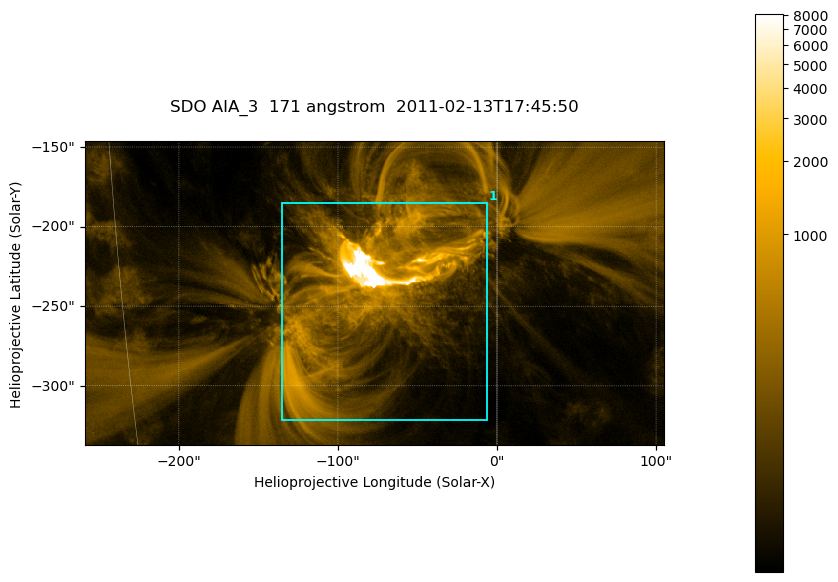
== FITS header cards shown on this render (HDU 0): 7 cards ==
TELESCOP= 'SDO     '           /
INSTRUME= 'AIA_3   '           /
WAVELNTH=                  171 /
WAVEUNIT= 'angstrom'           /
DATE-OBS= '2011-02-13T17:45:50.42' /
CTYPE1  = 'HPLN-TAN'           /
CTYPE2  = 'HPLT-TAN'           /

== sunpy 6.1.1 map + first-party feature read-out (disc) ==
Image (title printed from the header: SDO AIA_3  171 angstrom  2011-02-13T17:45:50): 607 x 318 px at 0.599 arcsec/px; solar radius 972 arcsec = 1622 px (partial field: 2.3% of the solar disc is inside the frame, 100% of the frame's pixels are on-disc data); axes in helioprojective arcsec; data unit not stated in the header (colour bar unlabelled)
Pointing: header CRPIX1/2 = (2056.06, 2043.72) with CRVAL1/2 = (0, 0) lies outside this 607 x 318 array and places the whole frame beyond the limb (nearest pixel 1.39 R_sun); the SolarSoft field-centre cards XCEN/YCEN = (-76.82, -241.7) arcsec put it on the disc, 1318 arcsec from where CRPIX/CRVAL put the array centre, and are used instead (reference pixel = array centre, CRVAL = XCEN/YCEN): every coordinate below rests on XCEN/YCEN
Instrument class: DISC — disc imager (sunpy class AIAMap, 171 A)
Bright regions (active regions / flare kernels): reference = the on-disc median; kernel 5 px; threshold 5 sigma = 407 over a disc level ~81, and >= 1.15x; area >= 193 px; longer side >= 4 px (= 2.4 arcsec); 1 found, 1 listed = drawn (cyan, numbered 1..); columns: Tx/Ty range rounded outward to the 2 arcsec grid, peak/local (2 s.f.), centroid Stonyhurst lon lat
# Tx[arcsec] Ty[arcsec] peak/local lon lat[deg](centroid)
1 -136..-6 -322..-184 194 -5 -21